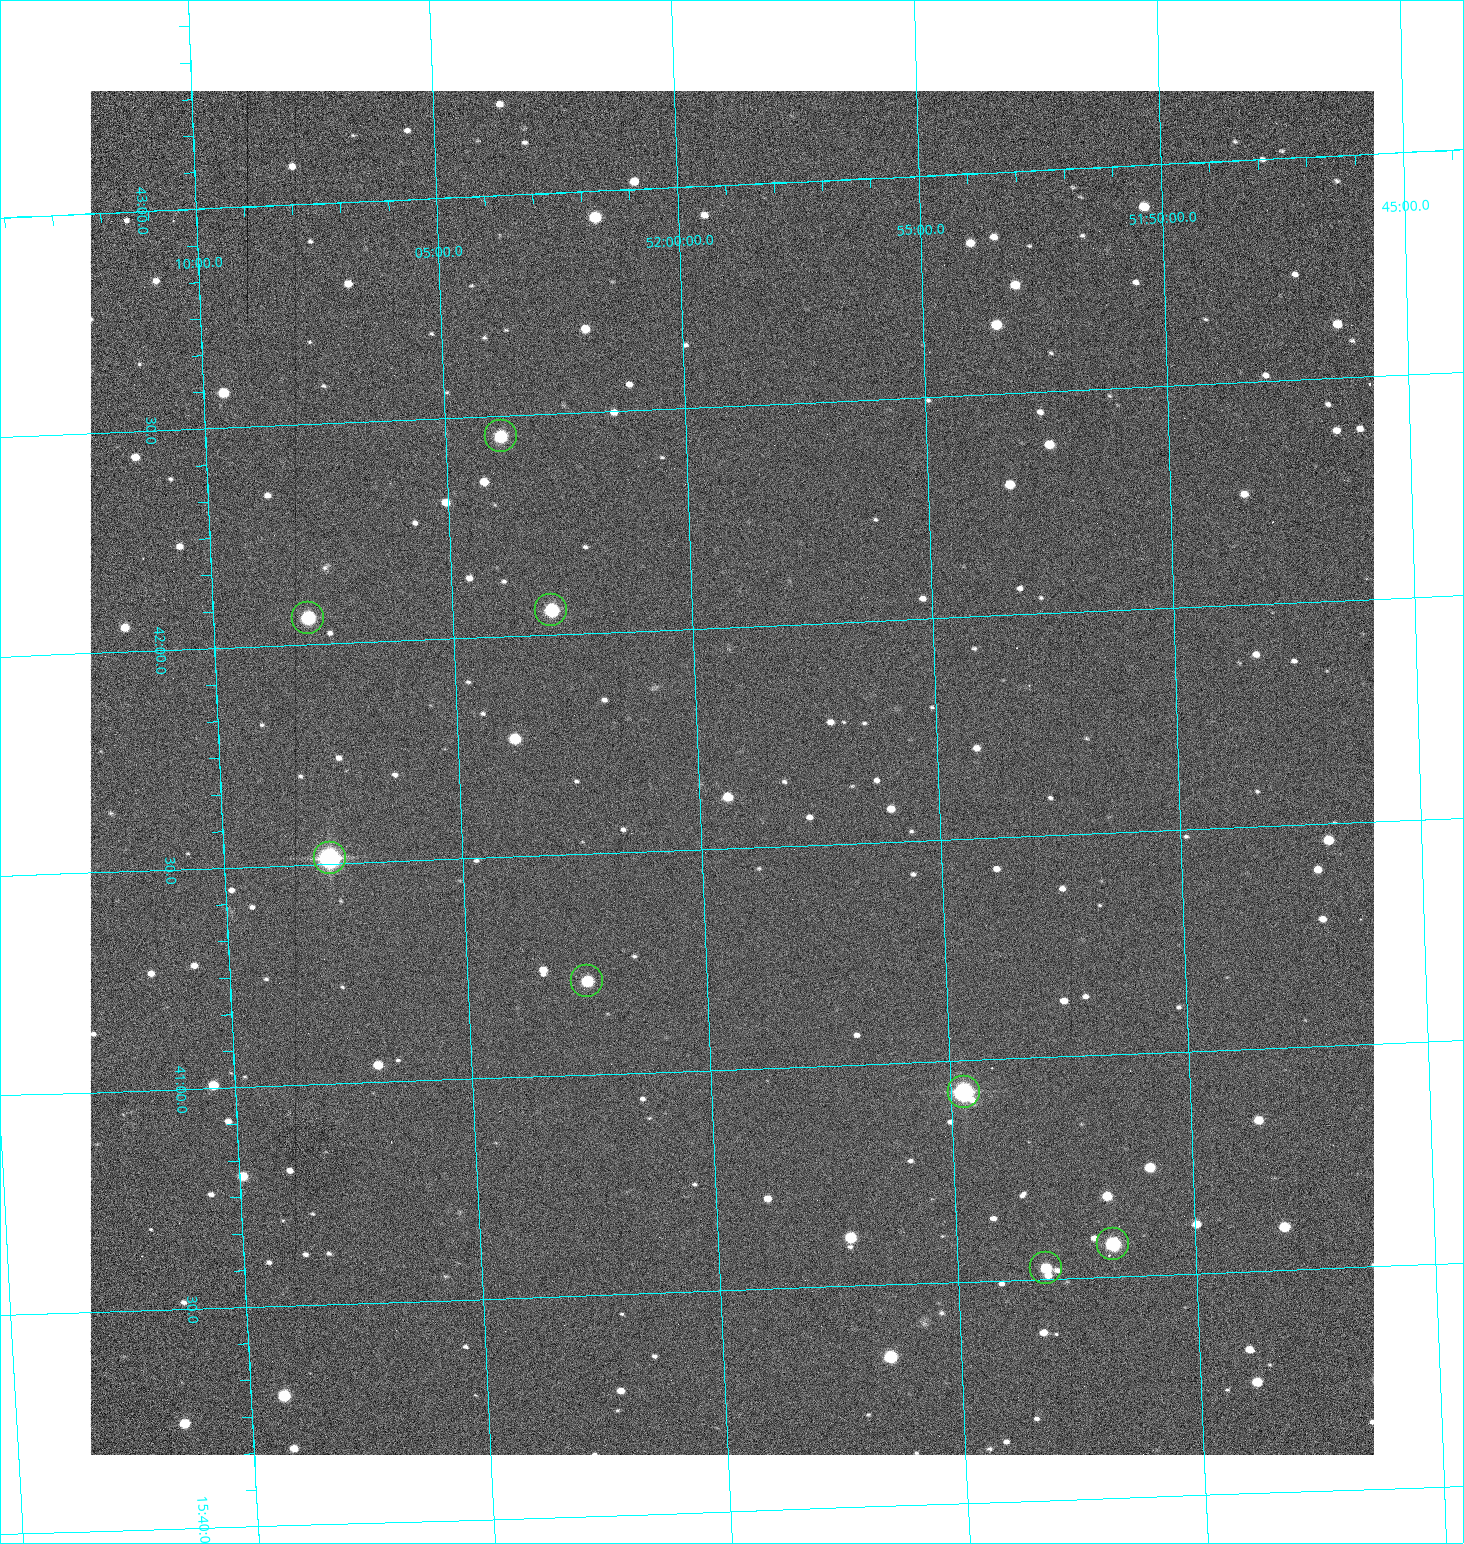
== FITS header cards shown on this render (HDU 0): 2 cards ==
NAXIS1  =                 1284 /fastest changing axis
NAXIS2  =                 1364 /next to fastest changing axis

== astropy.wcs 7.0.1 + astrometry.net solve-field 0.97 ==
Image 1284 x 1364 px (HDU 0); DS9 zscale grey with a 90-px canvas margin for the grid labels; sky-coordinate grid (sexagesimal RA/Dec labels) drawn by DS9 from the SOLVED WCS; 8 Tycho-2 reference stars matched to detected sources circled (green)
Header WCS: RA---TAN/DEC--TAN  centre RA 15:41:40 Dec +51:59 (235.42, +51.99 deg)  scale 1.26 arcsec/px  FOV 26.9' x 28.5'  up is +92 deg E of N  parity flipped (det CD > 0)
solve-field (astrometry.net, Tycho-2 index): VERIFIED the header's WCS against the Tycho-2 star catalogue (8 matches, 0 conflicts) and refined it, rather than solving blind
Solved WCS: RA---TAN-SIP/DEC--TAN-SIP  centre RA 15:41:40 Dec +51:59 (235.42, +51.99 deg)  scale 1.25 arcsec/px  FOV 26.8' x 28.5'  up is +92 deg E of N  parity flipped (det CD > 0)
The solver's refit moves the header's centre by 0.64 arcsec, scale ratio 0.9976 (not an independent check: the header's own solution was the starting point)
Tycho-2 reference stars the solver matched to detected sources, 8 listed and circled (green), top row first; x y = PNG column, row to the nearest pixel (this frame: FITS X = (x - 91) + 1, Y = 1364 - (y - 91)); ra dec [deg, ICRS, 3 dp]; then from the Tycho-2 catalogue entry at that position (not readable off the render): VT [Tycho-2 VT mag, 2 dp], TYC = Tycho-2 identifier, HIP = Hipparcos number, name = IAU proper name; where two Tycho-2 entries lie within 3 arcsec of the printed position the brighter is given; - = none
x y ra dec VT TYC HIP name
502 436 235.614 +52.064 11.61 3489-1132-1 - -
552 610 235.514 +52.049 11.19 3489-1407-1 - -
309 618 235.515 +52.133 11.12 3489-1380-1 - -
331 858 235.378 +52.130 9.31 3489-1322-1 76850 -
588 981 235.303 +52.042 11.52 3489-958-1 - -
965 1092 235.232 +51.912 9.59 3489-824-1 - -
1114 1244 235.143 +51.862 10.97 3489-1016-1 - -
1047 1268 235.131 +51.886 12.29 3489-908-1 - -